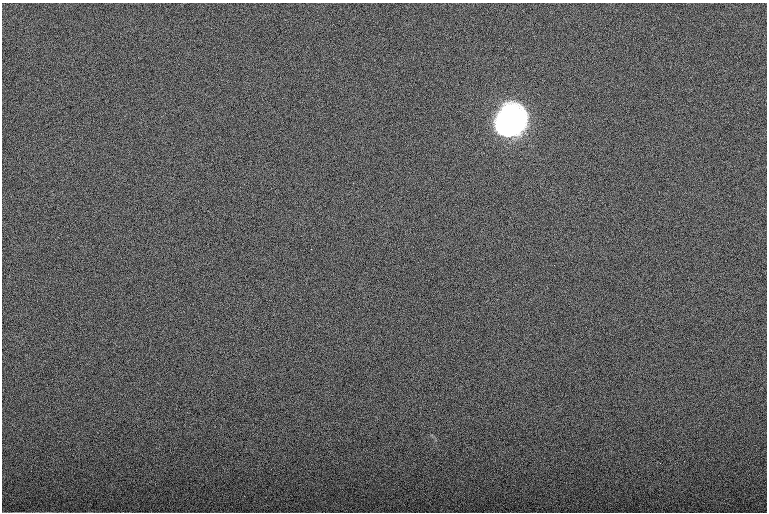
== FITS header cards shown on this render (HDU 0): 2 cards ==
NAXIS1  =                 1530 /
NAXIS2  =                 1020 /

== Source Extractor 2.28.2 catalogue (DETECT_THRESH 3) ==
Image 1530 x 1020 px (HDU 0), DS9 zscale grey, zoomed out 1/2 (1 PNG px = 2 x 2 image px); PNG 769 x 514 px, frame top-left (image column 2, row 1019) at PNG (2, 3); no overlay
Background 101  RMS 8.9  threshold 26.7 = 3 sigma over >= 5 px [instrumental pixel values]
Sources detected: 4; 1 cannot appear on this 1/2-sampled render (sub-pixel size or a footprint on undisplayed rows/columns) and is not listed; the other 3 listed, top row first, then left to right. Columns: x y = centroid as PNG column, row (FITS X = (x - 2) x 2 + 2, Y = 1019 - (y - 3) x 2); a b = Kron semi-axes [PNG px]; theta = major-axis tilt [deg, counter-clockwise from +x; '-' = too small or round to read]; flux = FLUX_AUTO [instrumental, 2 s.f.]
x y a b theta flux
513 119 18 16 70 8.0e+06
311 249 2 1 - 8.2e+02
432 435 4 3 - 2.0e+03
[1 sub-pixel or undisplayed-footprint detection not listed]